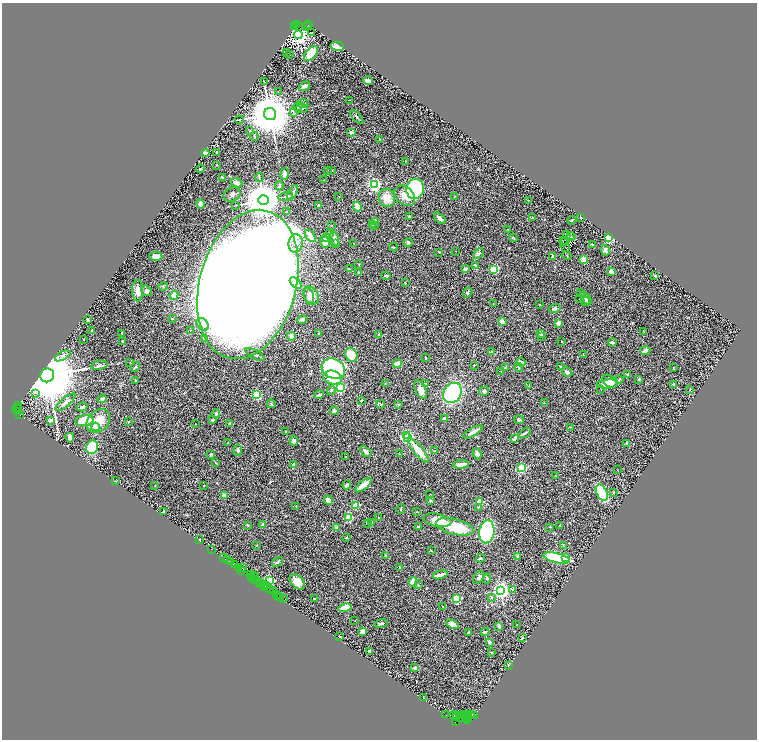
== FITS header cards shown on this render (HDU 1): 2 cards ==
NAXIS1  =                 1509
NAXIS2  =                 1475

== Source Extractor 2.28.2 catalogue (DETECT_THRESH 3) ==
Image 1509 x 1475 px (HDU 1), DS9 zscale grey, zoomed out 1/2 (1 PNG px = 2 x 2 image px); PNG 759 x 742 px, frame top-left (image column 1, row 1474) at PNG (2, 3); each listed source drawn as its Kron ellipse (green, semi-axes under 4 px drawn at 4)
Background 1.17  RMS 0.039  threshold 0.117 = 3 sigma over >= 5 px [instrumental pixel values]
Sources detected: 385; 38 cannot appear on this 1/2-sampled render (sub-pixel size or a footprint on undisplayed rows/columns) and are neither listed nor drawn; the other 347 listed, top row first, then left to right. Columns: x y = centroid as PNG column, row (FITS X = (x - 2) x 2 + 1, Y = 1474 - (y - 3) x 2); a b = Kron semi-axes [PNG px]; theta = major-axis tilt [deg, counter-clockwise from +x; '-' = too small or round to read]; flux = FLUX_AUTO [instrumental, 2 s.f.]
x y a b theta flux
297 25 2 2 - 550
309 25 4 2 - 440
299 26 2 1 - 170
307 26 2 1 - 46
295 27 2 1 - 200
312 32 4 1 - 9.5
298 35 4 3 - 7800
337 46 6 4 -11 73
286 53 2 1 - 1.9
311 53 9 5 48 190
290 54 2 2 - 11
368 80 5 3 - 23
264 82 4 2 - 4.1
304 86 6 3 33 19
278 92 2 2 - 2.7
349 100 3 2 - 2.2
303 103 5 2 - 6.9
298 106 4 3 - 9
301 109 6 3 5 10
293 113 3 2 - 2.7
270 114 6 6 - 40000
357 117 8 2 -46 13
239 120 4 2 - 5.5
250 131 3 2 - 4.3
352 133 5 4 - 14
254 136 4 2 - 5.3
380 139 3 2 - 4.7
217 152 3 2 - 7.6
205 153 4 3 - 30
405 162 2 1 - 2.2
217 165 2 2 - 3.2
200 169 4 2 - 6.3
332 170 2 2 - 4.1
327 171 2 2 - 3.4
285 174 6 4 80 34
222 177 3 2 - 14
259 177 4 2 - 7
324 180 2 2 - 3.7
236 183 6 4 -23 38
374 184 3 3 - 1900
279 186 5 3 - 9.5
415 189 10 8 80 590
293 193 8 3 61 18
232 194 8 6 23 34
286 196 7 2 14 8.1
339 196 2 1 - 3
405 196 12 8 -44 69
454 196 2 2 - 4
387 198 9 8 - 84
263 200 5 5 - 30000
528 200 2 2 - 3.9
201 204 4 3 - 26
235 205 4 2 - 5.3
319 206 3 3 - 30
357 207 5 3 - 80
286 212 3 3 - 7.6
409 216 2 2 - 7.3
532 217 3 2 - 3.7
580 217 2 2 - 2.4
440 218 7 3 -43 26
572 220 4 3 - 7.3
376 221 2 2 - 63
372 225 3 2 - 3.1
332 226 2 1 - 4.2
374 226 2 2 - 3.5
507 229 2 2 - 8.1
330 233 4 3 - 5.6
566 234 3 1 - 2.1
571 235 3 2 - 0.34
310 236 7 2 -55 70
572 237 2 1 - 6.6
609 237 3 2 - 680
326 238 4 3 - 16
513 238 4 3 - 6.2
335 239 7 3 -75 34
563 240 2 1 - 3.3
565 240 2 1 - 2.8
325 242 5 5 - 42
408 242 5 4 - 15
296 243 9 7 84 56
336 243 3 2 - 10
563 243 2 1 - 1.9
353 244 2 1 - 2.3
592 244 2 1 - 4.6
394 247 4 2 - 5.6
566 247 2 1 - 1.6
605 250 5 4 - 25
455 251 2 2 - 2.3
439 252 3 2 - 3.9
478 254 6 4 44 13
156 256 6 4 -1 54
552 256 3 2 - 18
567 256 4 2 - 4.8
584 259 2 2 - 200
359 264 2 2 - 4.5
476 266 3 2 - 29
349 269 3 2 - 3.7
465 269 3 3 - 18
494 269 3 3 - 550
359 272 3 2 - 4.2
611 272 2 2 - 180
655 275 3 2 - 7.2
386 276 4 3 - 9.5
296 283 7 3 -41 18
405 283 3 3 - 7.8
248 284 76 48 75 25000
163 286 5 3 - 9.5
138 291 11 5 -89 49
146 291 5 4 - 21
468 292 5 2 - 10
580 292 3 2 - 9.4
174 295 4 3 - 76
309 296 8 4 -78 27
311 296 9 7 -56 52
586 298 7 3 -52 41
580 299 2 1 - 2.6
585 301 5 4 - 17
493 304 3 2 - 2.6
539 304 3 2 - 2.7
555 309 6 4 17 20
87 319 3 2 - 12
172 319 3 2 - 5.4
302 319 5 3 - 13
502 322 3 3 - 51
558 323 2 2 - 93
203 324 7 5 -47 30
92 330 3 2 - 11
190 330 2 1 - 3.7
644 331 2 1 - 2.2
122 333 4 2 - 5.2
318 333 3 2 - 4.5
540 333 3 3 - 31
379 334 3 2 - 5.6
291 336 4 3 - 39
541 336 2 2 - 7.7
204 338 3 2 - 5.6
84 339 2 2 - 3.2
561 341 2 1 - 2
122 342 3 2 - 6.1
612 342 4 2 - 18
492 351 3 2 - 2.4
645 351 5 3 - 28
255 355 10 4 -29 28
351 355 7 6 - 130
583 355 3 1 - 2.5
63 356 8 4 28 23
425 358 3 2 - 7
130 362 3 2 - 2.3
521 362 5 3 - 34
397 364 4 3 - 53
99 365 8 4 10 21
474 365 3 2 - 4.5
135 367 5 2 - 8.3
519 367 4 3 - 8.3
561 367 4 2 - 3.4
505 368 4 3 - 8.1
674 368 3 2 - 3.1
333 369 12 9 -26 1400
501 371 2 2 - 6.7
567 372 5 3 - 16
627 374 3 3 - 7.6
47 375 7 6 - 100000
332 378 9 7 -12 250
619 379 2 2 - 12
639 379 4 3 - 7.1
136 380 3 2 - 6.6
610 381 8 5 -36 61
385 383 2 2 - 3
426 384 2 2 - 4.7
607 384 11 4 4 59
673 384 2 2 - 34
529 386 4 3 - 6
340 388 3 3 - 1000
331 390 5 3 - 7.9
421 390 10 5 -64 41
601 390 2 2 - 2.6
689 390 2 2 - 1.9
484 391 5 4 - 14
35 393 3 3 - 9.4
452 393 11 8 56 670
257 395 3 3 - 490
319 395 5 3 - 28
102 399 4 4 - 16
361 400 2 2 - 4.5
65 402 12 4 41 27
544 403 3 3 - 6.8
271 404 4 3 - 8.9
381 404 4 2 - 15
398 404 3 3 - 5.7
19 406 3 2 - 280
82 407 5 3 - 12
17 408 6 2 57 140
17 410 4 2 - 570
334 411 4 3 - 17
19 412 3 2 - 390
216 413 4 4 - 11
20 415 2 1 - 59
444 419 4 3 - 14
50 420 4 3 - 14
84 420 9 5 10 210
213 420 4 2 - 9.5
519 420 5 3 - 14
98 421 13 10 45 120
128 422 3 3 - 5.1
230 423 4 3 - 8.8
195 424 2 2 - 3.2
95 427 4 4 - 14
571 427 2 1 - 2.4
285 431 3 2 - 5.7
473 432 11 3 29 48
525 433 6 2 30 14
406 436 2 2 - 560
407 437 4 3 - 1100
70 438 5 3 - 65
514 439 3 2 - 13
294 441 5 4 - 29
228 443 2 2 - 6.2
627 443 2 2 - 31
92 447 7 6 - 260
238 450 6 4 82 15
418 450 15 4 -51 95
366 451 6 3 -44 25
434 451 2 2 - 6.3
400 454 4 2 - 4.1
477 454 5 4 - 31
211 455 2 2 - 39
345 457 2 2 - 4.9
215 462 3 2 - 4.4
461 464 8 3 6 52
294 465 4 3 - 16
521 468 3 3 - 710
618 470 2 2 - 7.5
555 476 2 2 - 4
116 481 2 1 - 2.2
155 485 2 2 - 3
347 485 4 3 - 15
363 485 10 3 38 98
204 486 2 2 - 6.6
613 492 3 2 - 6.4
602 493 9 5 -64 370
224 495 2 2 - 96
429 495 2 2 - 5.1
328 500 5 4 - 36
431 501 4 3 - 8.1
480 502 3 3 - 330
296 506 2 2 - 4.9
356 506 3 3 - 360
478 507 3 3 - 5.4
401 509 5 2 - 6.7
417 511 2 2 - 4.6
163 512 2 2 - 25
349 517 3 3 - 520
378 517 2 2 - 20
437 520 14 6 -11 120
371 522 2 2 - 6.1
367 523 3 2 - 5.5
248 525 4 2 - 7.1
263 525 4 2 - 25
560 526 4 2 - 7.9
418 527 2 2 - 38
455 527 19 7 -14 280
550 527 2 2 - 3.4
337 528 4 3 - 14
487 532 11 7 83 780
346 538 3 2 - 5.4
199 539 3 2 - 12
563 545 3 2 - 4.8
256 546 2 2 - 3.3
211 549 2 1 - 21
431 551 3 2 - 3.7
385 555 3 2 - 3.3
517 556 2 2 - 13
224 557 3 2 - 170
480 558 4 3 - 12
557 558 13 5 -14 710
566 558 3 2 - 93
227 560 3 1 - 57
230 562 2 1 - 230
278 562 6 3 34 9.6
235 564 3 3 - 140
243 567 2 1 - 130
399 567 2 1 - 5.2
238 568 2 1 - 66
242 570 2 1 - 90
250 574 3 1 - 170
440 575 7 3 15 43
253 576 2 1 - 66
255 576 2 2 - 170
251 577 2 1 - 64
479 577 7 5 47 16
254 579 2 2 - 150
487 579 5 3 - 7
256 580 2 1 - 200
270 581 3 3 - 820
297 582 9 6 -47 73
413 582 5 4 - 74
260 583 4 1 - 170
262 583 3 2 - 180
264 584 3 2 - 380
418 585 3 2 - 9
265 586 2 1 - 130
267 586 2 1 - 53
270 589 2 1 - 33
274 590 2 1 - 57
512 590 4 2 - 6.1
271 591 2 1 - 130
501 591 4 3 - 3700
276 595 3 2 - 150
279 597 2 1 - 16
281 597 2 1 - 120
492 597 4 3 - 6.6
283 598 3 1 - 140
314 599 2 2 - 6.2
457 599 3 3 - 580
443 607 2 2 - 2.6
345 608 6 3 13 100
355 621 2 2 - 2.2
381 623 7 3 17 16
452 624 6 4 -22 55
517 625 2 1 - 2.2
499 626 2 2 - 49
362 632 3 3 - 51
468 632 3 2 - 2.9
485 632 4 2 - 15
340 636 4 1 - 6.3
522 638 3 2 - 6.1
490 642 3 3 - 9.1
369 651 4 2 - 12
491 652 2 2 - 11
508 665 3 2 - 2.2
415 668 3 3 - 26
423 698 3 2 - 3.6
465 714 2 1 - 79
471 714 2 2 - 620
445 715 2 1 - 44
454 715 5 3 - 520
456 715 4 2 - 930
461 715 2 2 - 110
463 715 2 1 - 120
468 715 2 1 - 280
474 715 2 1 - 59
467 717 2 1 - 68
457 718 3 2 - 1000
459 718 2 1 - 67
469 719 2 1 - 330
456 721 2 2 - 220
467 721 2 1 - 130
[38 sub-pixel or undisplayed-footprint detections neither listed nor drawn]